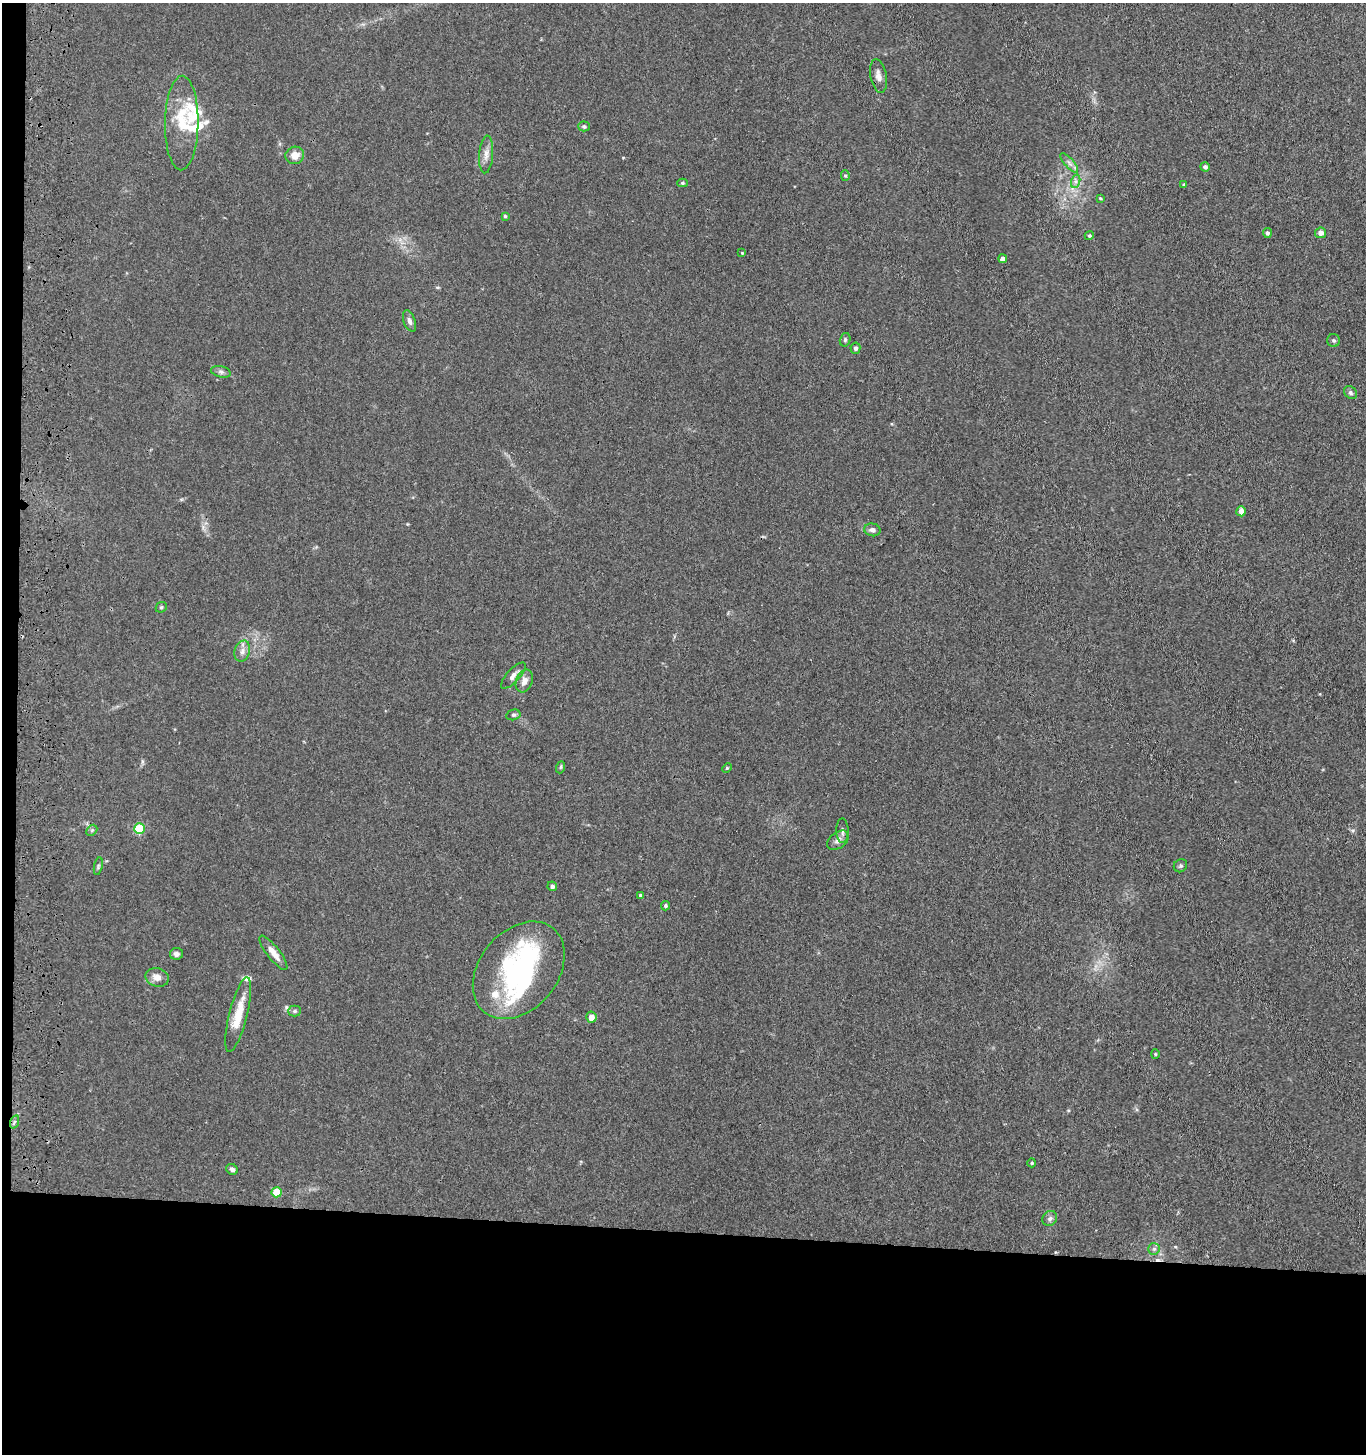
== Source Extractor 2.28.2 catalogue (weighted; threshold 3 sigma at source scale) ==
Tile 7 of 3 x 3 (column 1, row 3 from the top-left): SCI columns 206-1569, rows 3-1454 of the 4543 x 4361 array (HDU 1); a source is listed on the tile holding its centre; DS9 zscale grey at full resolution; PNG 1368 x 1456 px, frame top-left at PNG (2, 3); each listed source drawn as its Kron ellipse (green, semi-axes under 4 px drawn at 4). Shown black and unused: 16% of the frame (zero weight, under 3 of 4 exposures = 5% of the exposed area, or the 3 px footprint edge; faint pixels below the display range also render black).
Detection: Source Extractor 2.28.2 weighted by HDU 2 'WHT'; one run over the whole footprint, this tile lists its part. Background 0.0374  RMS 0.0047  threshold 0.0213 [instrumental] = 3 sigma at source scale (4.5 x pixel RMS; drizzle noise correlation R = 1.50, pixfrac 1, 0.05/0.05 arcsec/px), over >= 5 px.
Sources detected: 65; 3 inside a brighter object's white glare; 1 cosmic-ray / hot-pixel residue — neither listed nor drawn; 5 inside a brighter listed object's ellipse — not listed separately; the other 56 listed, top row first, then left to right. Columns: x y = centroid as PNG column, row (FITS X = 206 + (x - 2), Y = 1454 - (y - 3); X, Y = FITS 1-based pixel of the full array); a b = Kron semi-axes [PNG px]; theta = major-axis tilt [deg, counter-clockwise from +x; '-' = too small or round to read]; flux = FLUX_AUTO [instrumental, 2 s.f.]
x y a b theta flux
878 76 17 8 -79 2.9
182 123 47 16 89 17
584 126 5 5 - 1.1
486 154 19 7 86 3.3
295 155 9 8 - 4.4
1069 163 12 4 -48 1.9
1205 167 5 4 - 1.3
845 175 5 4 - 0.71
1076 181 7 4 72 1.3
682 183 5 4 - 0.72
1184 185 4 3 - 0.67
1100 198 4 4 - 0.57
505 216 4 4 - 0.65
1267 233 5 4 - 1
1321 233 5 5 - 2.3
1089 236 5 4 - 0.78
742 253 3 3 - 0.37
1003 259 4 4 - 2.5
409 321 11 6 -69 1.8
845 340 7 5 75 0.9
1334 340 6 6 - 0.94
855 348 5 5 - 1.1
221 372 10 5 -14 1.4
1350 393 7 5 -48 1.1
1241 511 5 5 - 2.9
872 530 8 6 -13 1.7
161 607 6 5 - 0.69
242 651 11 7 73 2.4
513 676 17 6 47 2.8
524 681 12 8 70 3.3
513 715 7 5 14 0.92
561 767 6 4 71 0.61
727 768 5 4 - 0.54
139 829 5 5 - 28
92 830 6 4 44 0.83
842 831 12 6 -90 1.6
838 840 12 8 38 2.4
98 866 9 3 78 0.75
1180 866 7 6 - 0.97
552 886 5 5 - 1.4
640 895 4 4 - 0.82
666 906 5 4 - 0.8
273 953 21 6 -52 4.5
176 954 6 6 - 1.4
519 970 54 39 50 68
157 977 12 9 -16 3.4
295 1011 6 5 - 0.84
238 1015 38 9 76 12
591 1017 5 5 - 3.7
1155 1054 4 4 - 0.51
14 1122 7 4 71 0.85
1032 1163 4 4 - 0.54
232 1169 6 5 - 1.5
276 1192 5 5 - 14
1050 1218 8 7 - 1.5
1154 1249 6 5 - 1.1